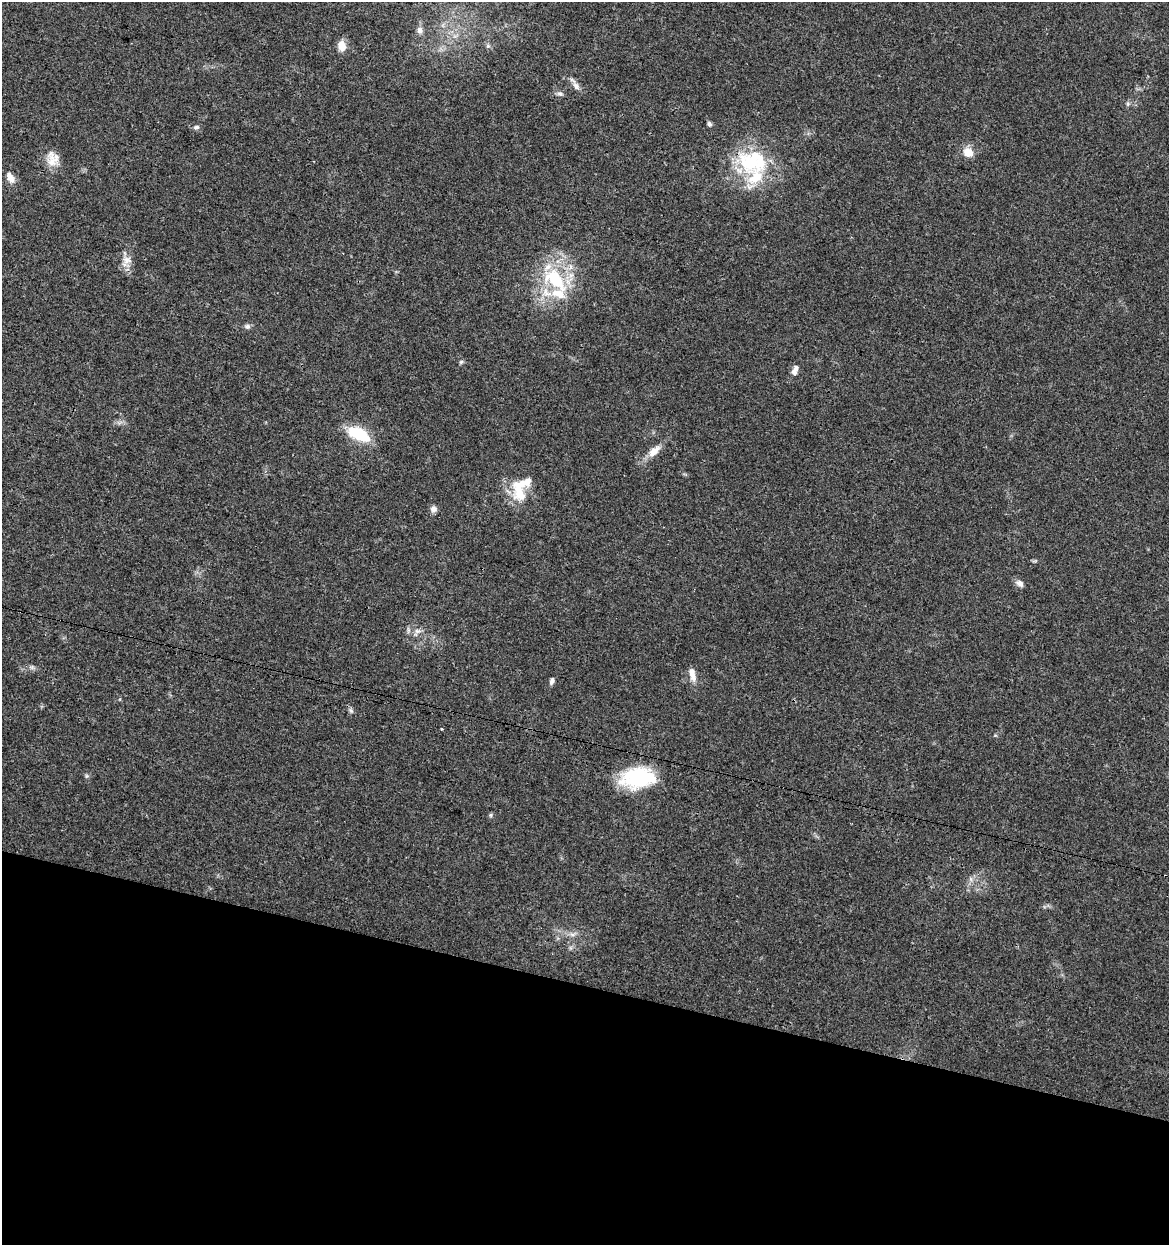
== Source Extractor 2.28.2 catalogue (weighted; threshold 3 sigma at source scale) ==
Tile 15 of 4 x 4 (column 3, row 4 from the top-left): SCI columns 2623-3789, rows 2-1244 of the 5182 x 4982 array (HDU 1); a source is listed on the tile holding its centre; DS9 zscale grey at full resolution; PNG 1171 x 1247 px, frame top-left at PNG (2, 2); no overlay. Shown black and unused: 21% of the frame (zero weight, under 3 of 4 exposures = <1% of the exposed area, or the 3 px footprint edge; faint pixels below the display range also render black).
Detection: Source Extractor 2.28.2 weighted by HDU 2 'WHT'; one run over the whole footprint, this tile lists its part. Background 0.0353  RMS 0.0034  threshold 0.0155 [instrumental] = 3 sigma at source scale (4.5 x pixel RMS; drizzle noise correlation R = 1.50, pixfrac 1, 0.0396/0.0396 arcsec/px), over >= 5 px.
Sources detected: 37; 5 inside a brighter listed object's ellipse — not listed separately; the other 32 listed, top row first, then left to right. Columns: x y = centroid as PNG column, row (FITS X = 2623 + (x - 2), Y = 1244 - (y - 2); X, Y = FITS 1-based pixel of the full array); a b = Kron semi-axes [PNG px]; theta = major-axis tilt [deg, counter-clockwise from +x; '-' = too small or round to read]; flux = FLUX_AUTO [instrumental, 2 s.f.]
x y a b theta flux
420 30 10 8 -79 1.8
342 46 13 10 -86 3.3
488 46 7 4 -17 0.63
576 86 14 8 -58 2
560 94 9 5 -9 0.99
709 124 7 5 -69 0.77
196 127 8 5 1 0.91
968 152 9 8 - 5.4
52 159 20 16 -78 5
751 163 45 30 -34 27
10 178 16 8 -60 2.5
127 260 17 12 -83 3.5
555 279 40 22 -43 23
247 326 8 7 - 1
461 362 6 5 - 0.57
794 372 9 8 - 1.4
358 434 23 11 -26 16
654 451 18 9 44 4
519 493 35 16 -76 10
433 509 9 8 - 1.5
1020 583 10 7 -35 1.7
417 631 8 6 -12 1.3
32 667 8 5 -7 0.91
692 674 19 8 -75 3
552 681 9 5 69 1
351 710 7 5 -31 0.72
441 729 3 2 - 0.51
86 776 6 4 72 0.51
638 778 38 22 7 25
491 815 6 5 - 0.58
971 879 7 4 -72 0.73
572 934 9 6 -8 1.3
Overlapping masked pixels (flux is a lower limit): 1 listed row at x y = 751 163